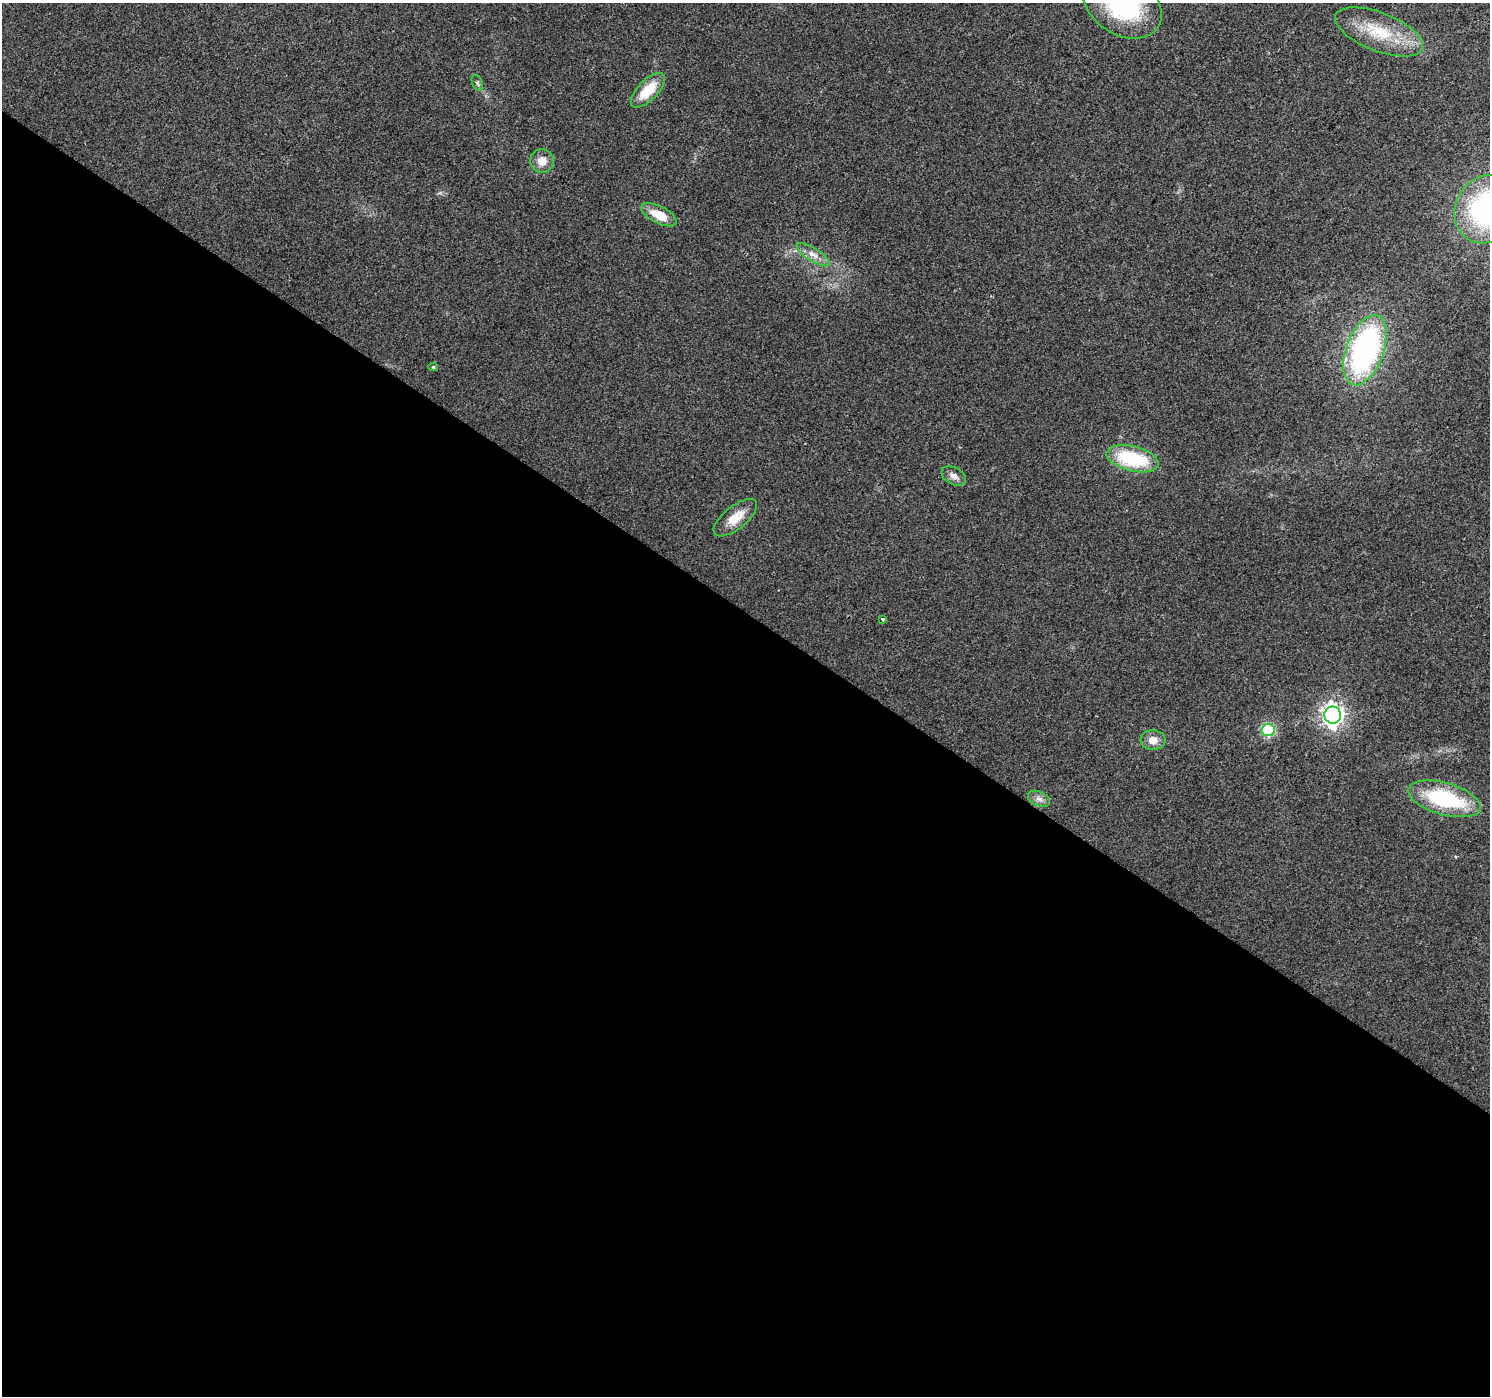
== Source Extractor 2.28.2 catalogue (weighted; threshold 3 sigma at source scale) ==
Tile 14 of 4 x 4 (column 2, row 4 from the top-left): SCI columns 1494-2981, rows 248-1641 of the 5956 x 6001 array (HDU 1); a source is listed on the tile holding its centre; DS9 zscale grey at full resolution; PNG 1492 x 1398 px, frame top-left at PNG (2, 3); each listed source drawn as its Kron ellipse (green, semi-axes under 4 px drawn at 4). Shown black and unused: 56% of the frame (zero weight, under 2 of 3 exposures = <1% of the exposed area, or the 3 px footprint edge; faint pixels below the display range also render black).
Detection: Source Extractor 2.28.2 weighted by HDU 2 'WHT'; one run over the whole footprint, this tile lists its part. Background 0.0239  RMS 0.0061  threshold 0.0275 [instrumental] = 3 sigma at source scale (4.5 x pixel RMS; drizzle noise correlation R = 1.50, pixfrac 1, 0.0396/0.0396 arcsec/px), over >= 5 px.
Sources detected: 19; all 19 listed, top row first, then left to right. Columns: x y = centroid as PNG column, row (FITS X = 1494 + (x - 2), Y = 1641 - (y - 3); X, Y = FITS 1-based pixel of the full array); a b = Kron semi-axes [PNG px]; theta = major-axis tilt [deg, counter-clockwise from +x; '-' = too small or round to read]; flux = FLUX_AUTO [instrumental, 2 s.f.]
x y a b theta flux
1122 4 43 30 -34 80
1379 32 46 19 -21 27
477 83 8 5 -69 1.3
648 90 22 10 46 16
542 161 12 12 - 6.3
1487 209 35 31 56 120
659 215 19 8 -27 12
813 255 19 6 -32 5.2
1365 350 37 18 69 150
433 367 5 4 - 0.8
1132 459 26 12 -13 44
954 476 13 8 -28 3.6
735 518 26 11 39 10
883 619 3 3 - 0.56
1333 715 8 8 - 370
1268 730 7 6 - 53
1153 740 12 10 -4 5.6
1039 799 11 7 -23 3
1444 799 37 16 -16 53
Isophote crosses this tile's border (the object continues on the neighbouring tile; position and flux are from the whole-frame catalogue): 2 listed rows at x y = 1122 4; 1487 209